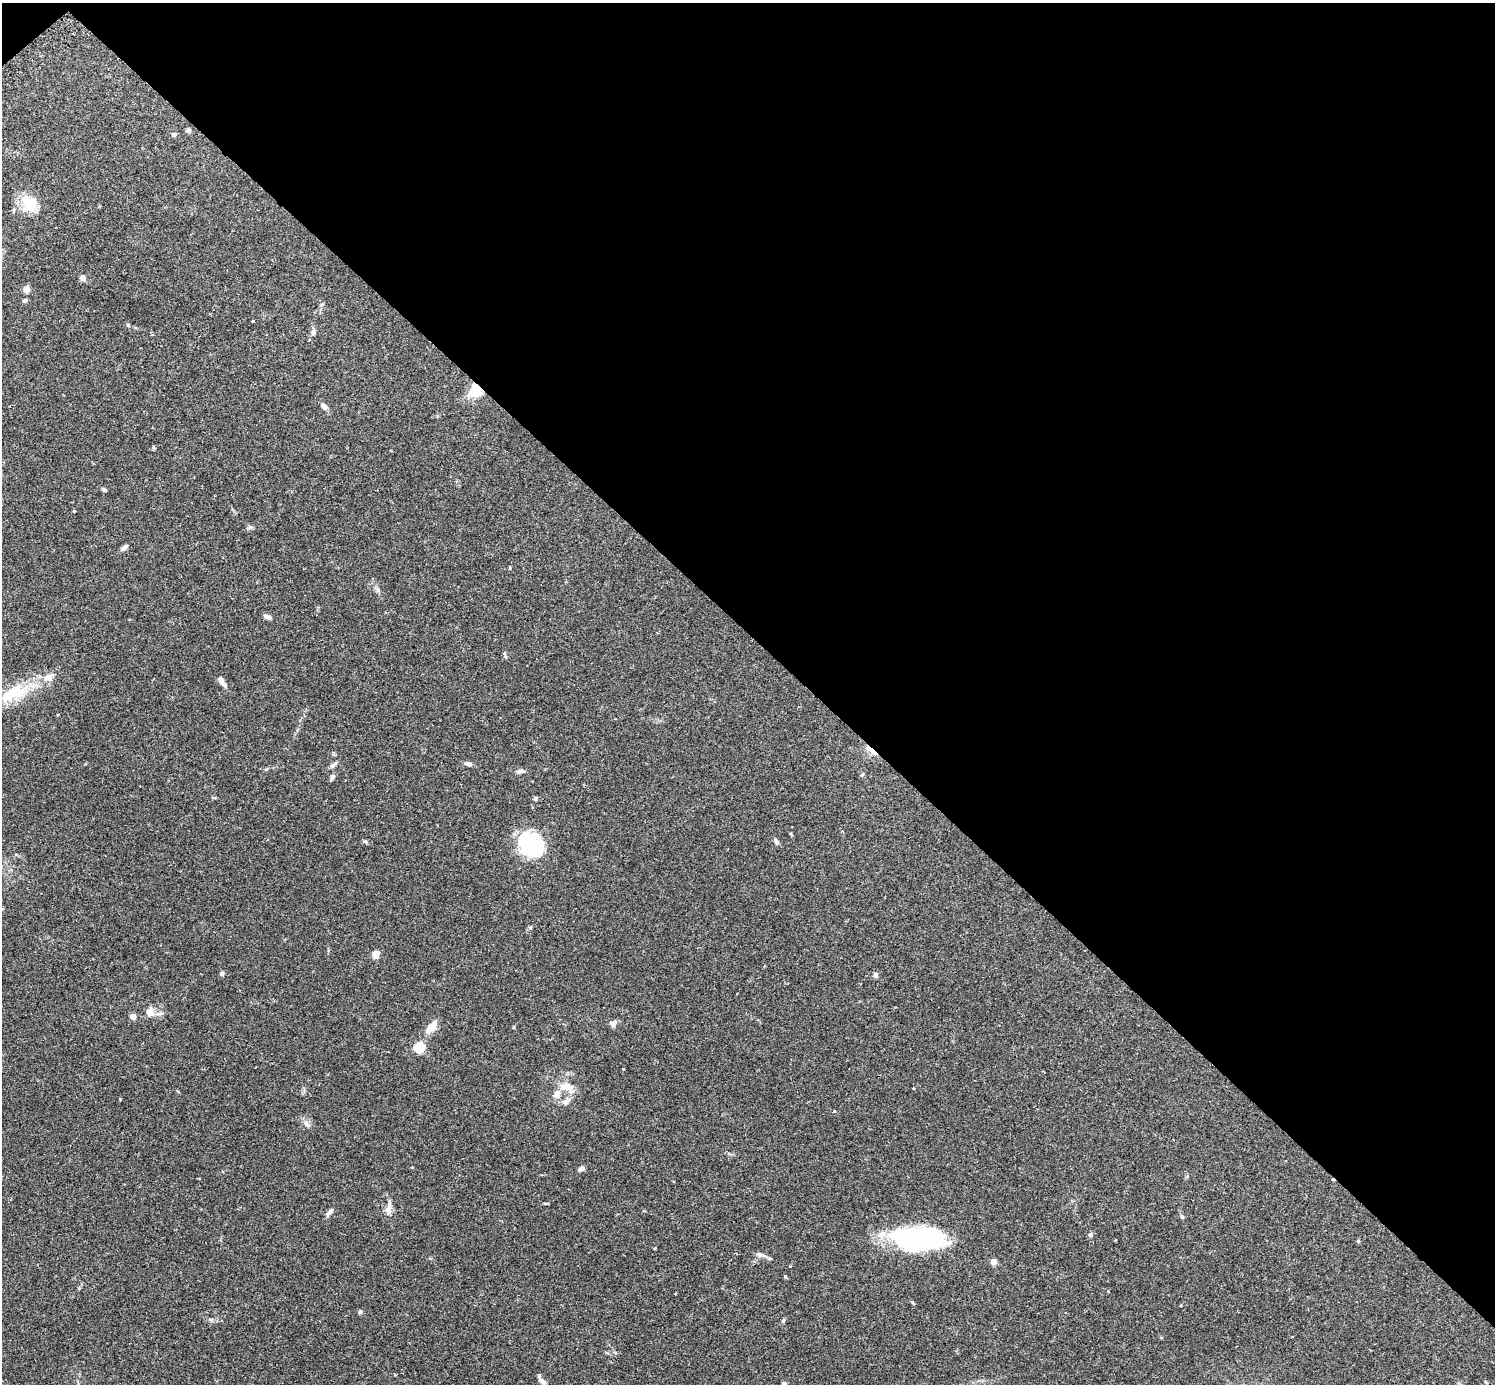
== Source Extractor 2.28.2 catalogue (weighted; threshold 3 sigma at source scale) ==
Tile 3 of 4 x 4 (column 3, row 1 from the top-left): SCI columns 3025-4517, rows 4338-5719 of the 6041 x 6041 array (HDU 1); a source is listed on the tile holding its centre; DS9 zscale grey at full resolution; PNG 1497 x 1386 px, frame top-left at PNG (2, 3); no overlay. Shown black and unused: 46% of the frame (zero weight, under 2 of 3 exposures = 2% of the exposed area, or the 3 px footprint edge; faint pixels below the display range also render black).
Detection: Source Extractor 2.28.2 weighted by HDU 2 'WHT'; one run over the whole footprint, this tile lists its part. Background 0.102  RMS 0.0058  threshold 0.0261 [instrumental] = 3 sigma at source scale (4.5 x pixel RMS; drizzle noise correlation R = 1.50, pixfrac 1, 0.05/0.05 arcsec/px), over >= 5 px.
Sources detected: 76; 5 inside a brighter object's white glare — not listed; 4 inside a brighter listed object's ellipse — not listed separately; the other 67 listed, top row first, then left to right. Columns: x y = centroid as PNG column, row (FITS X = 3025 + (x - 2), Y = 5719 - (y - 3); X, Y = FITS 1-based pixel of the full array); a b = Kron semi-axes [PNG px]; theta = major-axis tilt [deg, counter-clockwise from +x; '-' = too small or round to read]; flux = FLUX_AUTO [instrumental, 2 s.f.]
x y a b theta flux
188 130 7 5 12 1.1
174 134 7 5 22 1.3
28 205 31 14 -61 12
83 278 8 7 - 2
26 290 8 6 74 3.6
25 300 6 5 - 1.1
322 304 6 4 19 0.68
253 321 3 3 - 0.86
128 325 5 3 - 0.54
313 332 8 6 77 1.8
475 391 17 16 - 11
324 406 9 5 -40 2.7
154 448 6 3 -82 0.7
104 490 5 4 - 1.2
74 511 3 3 - 0.68
249 528 8 6 43 1.3
124 547 10 5 40 2.1
510 568 5 3 - 0.47
378 590 7 4 -71 1.1
267 616 11 5 -19 1.7
504 653 8 4 -82 1
50 678 16 7 56 3.7
221 681 13 6 -60 2.7
19 693 22 13 29 15
871 751 17 5 -40 6.7
468 764 9 5 -10 1.9
333 765 9 5 42 1.9
521 771 13 5 2 1.8
862 774 6 3 20 0.61
332 777 7 6 - 1.4
535 798 6 4 69 0.81
791 834 6 3 -54 0.63
365 841 7 4 -2 0.85
529 841 27 26 - 29
776 842 9 5 -59 1.8
530 927 6 4 28 0.82
375 954 7 6 - 5
221 973 6 5 - 1.2
875 975 6 6 - 1.7
150 1012 14 11 -88 4.7
133 1016 4 4 - 8.3
613 1023 9 7 32 2.8
434 1024 14 8 72 4.2
419 1047 5 5 - 43
623 1069 3 2 - 0.39
566 1087 20 10 -4 6.6
120 1099 3 3 - 0.85
565 1102 12 7 34 2.9
834 1111 3 3 - 0.99
307 1124 11 5 -55 1.8
581 1169 9 5 21 1.7
546 1203 9 3 11 0.6
388 1209 11 8 43 3.2
329 1212 11 5 51 2.1
1182 1217 7 4 -62 0.95
1090 1235 5 5 - 1.6
916 1239 61 24 -2 85
1358 1241 5 4 - 0.61
655 1248 3 2 - 0.7
760 1255 12 6 -14 2.4
993 1262 4 4 - 7.7
360 1312 6 5 - 0.96
211 1320 8 4 -32 1.1
783 1320 6 5 - 0.8
542 1381 11 6 -35 2.6
1485 1382 5 4 - 0.65
784 1383 7 4 8 0.93
Overlapping masked pixels (flux is a lower limit): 2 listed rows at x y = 475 391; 871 751
Unlisted compact peaks at least as high as the median listed source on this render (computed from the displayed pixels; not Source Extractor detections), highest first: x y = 912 1302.